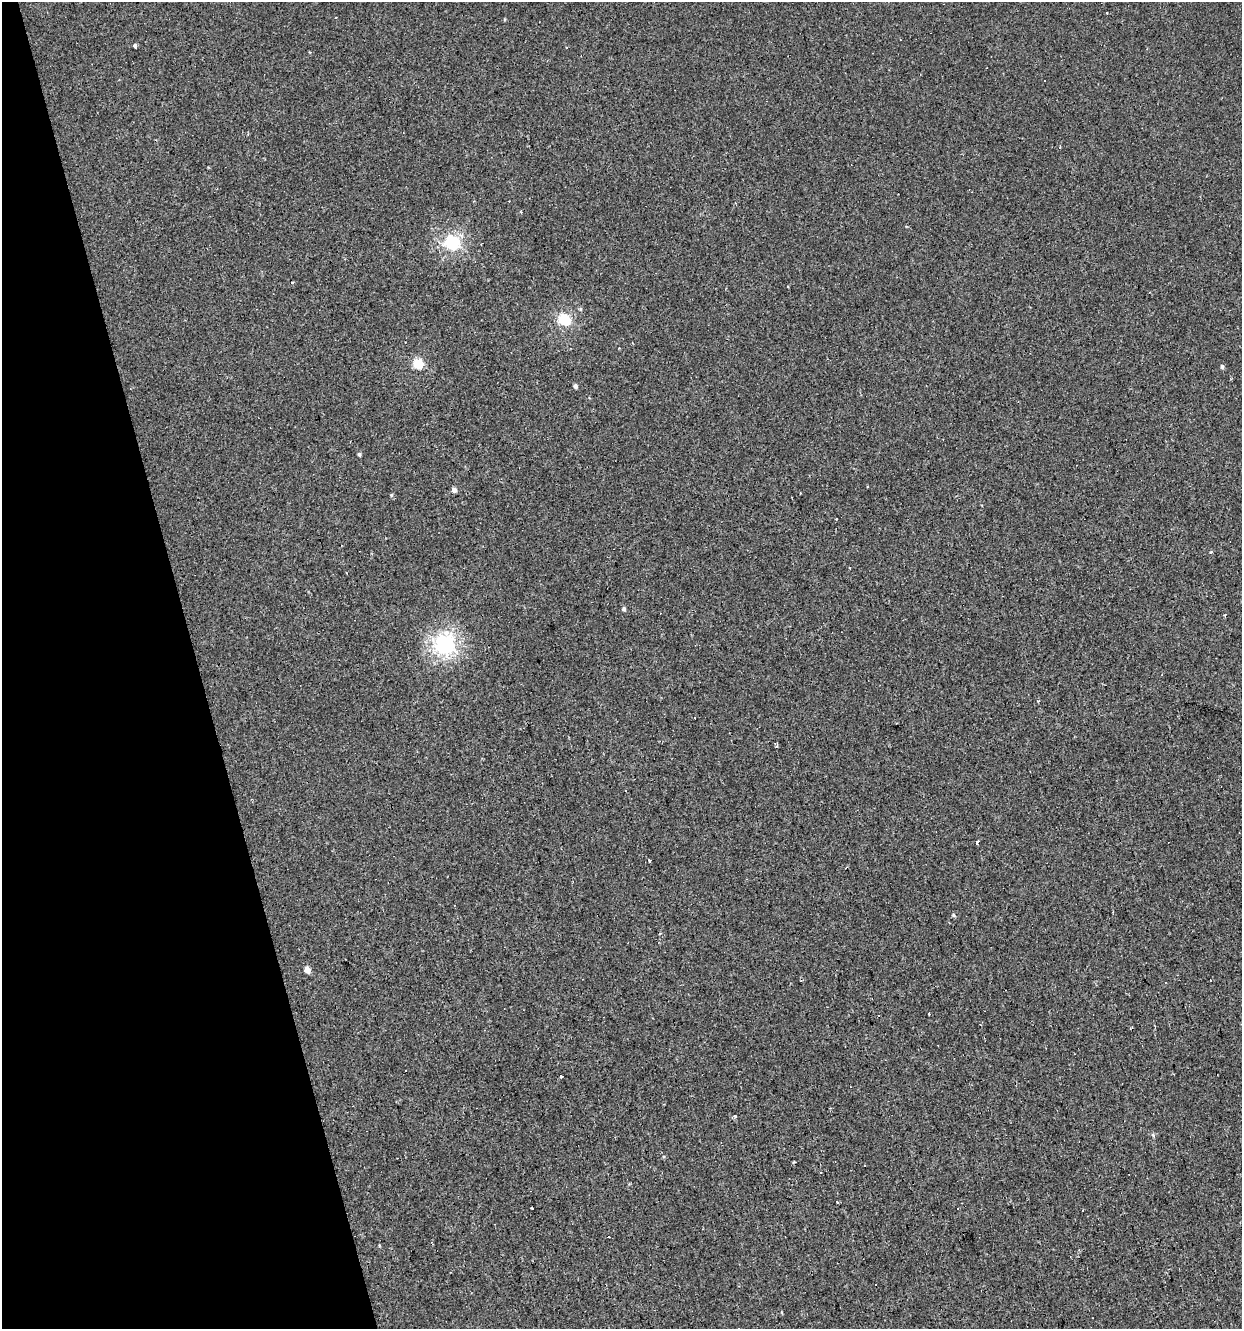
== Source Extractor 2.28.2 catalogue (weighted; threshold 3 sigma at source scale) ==
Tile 5 of 4 x 4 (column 1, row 2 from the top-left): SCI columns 56-1295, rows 2655-3981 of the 5123 x 5308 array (HDU 1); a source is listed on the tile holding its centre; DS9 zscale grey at full resolution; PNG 1244 x 1331 px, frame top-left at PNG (2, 2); no overlay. Shown black and unused: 16% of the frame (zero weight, under 2 of 3 exposures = <1% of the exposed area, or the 3 px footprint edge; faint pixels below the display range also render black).
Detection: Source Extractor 2.28.2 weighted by HDU 2 'WHT'; one run over the whole footprint, this tile lists its part. Background -2.46e-04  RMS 0.0043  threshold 0.0194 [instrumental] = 3 sigma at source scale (4.5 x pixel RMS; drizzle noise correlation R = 1.50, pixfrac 1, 0.0396/0.0396 arcsec/px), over >= 5 px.
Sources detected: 36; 9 cosmic-ray / hot-pixel residue — not listed; the other 27 listed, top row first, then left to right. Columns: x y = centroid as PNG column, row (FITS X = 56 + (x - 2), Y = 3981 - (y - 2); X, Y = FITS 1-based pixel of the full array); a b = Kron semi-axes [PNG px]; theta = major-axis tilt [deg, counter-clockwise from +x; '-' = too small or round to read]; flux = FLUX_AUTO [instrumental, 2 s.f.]
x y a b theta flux
335 17 3 2 - 0.43
135 46 3 3 - 3
566 48 3 2 - 0.45
1044 80 3 2 - 0.62
521 212 4 2 - 0.44
452 243 6 6 - 62
565 320 7 5 -26 33
418 363 6 5 - 22
1222 366 4 4 - 0.92
575 386 4 4 - 1.1
359 454 5 4 - 0.56
454 490 5 5 - 1.7
1211 552 4 2 - 0.48
624 609 5 4 - 0.85
444 645 7 7 - 120
1037 700 4 3 - 0.43
695 718 3 2 - 0.4
775 743 4 3 - 0.47
977 842 4 3 - 240
649 861 3 2 - 0.77
953 915 5 4 - 0.6
307 970 5 4 - 4
929 1014 3 3 - 0.8
938 1045 3 2 - 0.36
561 1076 3 3 - 2
1153 1135 5 4 - 0.56
532 1208 3 3 - 1.3